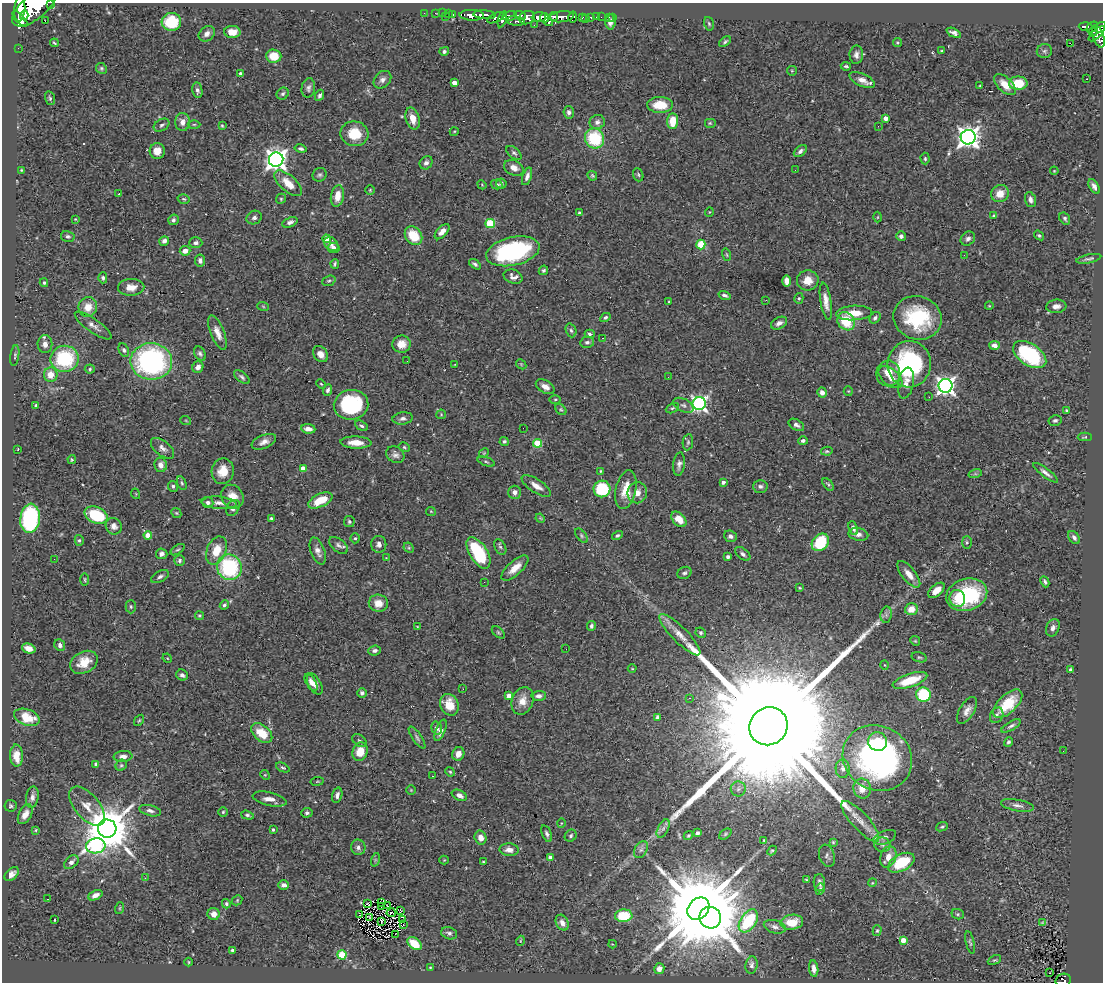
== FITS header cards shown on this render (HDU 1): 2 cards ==
NAXIS1  =                 1101
NAXIS2  =                  980

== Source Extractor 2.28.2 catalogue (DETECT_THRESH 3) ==
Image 1101 x 980 px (HDU 1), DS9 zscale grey, 1 PNG px = 1 image px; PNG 1105 x 984 px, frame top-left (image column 1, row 980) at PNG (2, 3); each listed source drawn as its Kron ellipse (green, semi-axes under 4 px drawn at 4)
Background 0.707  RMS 0.028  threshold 0.0844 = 3 sigma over >= 5 px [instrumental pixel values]
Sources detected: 464; all 464 listed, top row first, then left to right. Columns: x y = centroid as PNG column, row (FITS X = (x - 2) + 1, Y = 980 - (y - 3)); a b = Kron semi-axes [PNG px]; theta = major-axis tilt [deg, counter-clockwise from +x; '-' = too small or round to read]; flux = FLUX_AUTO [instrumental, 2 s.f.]
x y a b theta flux
51 5 3 3 - 80
34 7 27 12 39 5400
20 9 12 5 85 2400
424 13 2 2 - 10
435 13 2 2 - 7
442 13 2 2 - 8.9
448 14 3 2 - 10
453 15 4 3 - 48
472 15 12 5 -2 1400
485 15 11 3 -3 1100
24 16 4 4 - 1000
510 16 7 4 11 380
520 16 6 4 -17 340
553 16 5 3 - 350
446 17 2 2 - 33
539 17 7 5 4 1300
562 17 12 5 6 1100
573 17 5 4 - 220
591 17 3 3 - 30
596 17 2 2 - 5.1
601 17 2 2 - 7.9
609 17 3 2 - 3.4
613 17 3 2 - 4
496 18 9 4 26 450
527 18 8 6 22 850
544 18 5 4 - 750
582 18 3 3 - 56
20 19 10 4 -46 770
502 19 8 4 73 470
586 19 2 2 - 7.4
45 21 2 2 - 1.7
516 21 9 4 -7 250
171 22 10 9 - 69
549 22 4 4 - 180
610 22 7 5 -88 8.9
709 24 7 5 -72 3.2
534 25 3 2 - 3.3
1086 26 7 4 -2 170
1092 27 6 4 43 190
1101 27 6 3 41 210
1093 31 5 3 - 110
232 32 8 6 -2 18
954 33 8 4 -27 8
207 34 9 7 43 8.4
1097 34 10 3 42 370
1099 37 11 5 -73 430
725 42 7 3 38 3.2
54 43 4 2 - 2.1
897 43 4 4 - 3.1
1070 43 2 2 - 280
18 48 2 2 - 5.6
444 51 5 4 - 5
942 51 3 2 - 2
1044 51 7 7 - 4.7
856 55 9 6 87 8.7
274 56 7 6 - 34
846 66 5 3 - 3.2
101 68 6 5 - 3
792 71 5 5 - 2
240 73 4 3 - 2.9
1087 79 2 2 - 1
382 80 10 7 46 9.2
862 80 14 6 -25 16
454 83 4 4 - 17
1018 83 9 6 1 48
980 85 2 2 - 1.5
1005 85 13 7 -42 26
308 88 10 6 79 6.4
197 90 8 5 -81 6.1
283 94 6 5 - 4.3
319 95 6 4 63 4.5
50 98 7 5 -75 3.5
660 105 13 8 -1 40
569 112 6 5 - 6.4
413 118 11 6 -75 20
886 118 4 3 - 19
673 121 8 5 86 36
183 122 9 7 -88 12
597 122 8 7 - 6.9
710 123 6 5 - 2.7
194 124 6 4 0 2.8
162 125 8 5 31 4.9
222 126 3 2 - 2
878 126 2 2 - 1.4
454 132 5 3 - 1.6
354 134 14 12 -7 47
968 137 7 7 - 1400
594 139 10 9 - 110
301 149 6 4 -12 4.1
157 151 8 7 - 21
800 151 7 5 40 6
514 153 9 5 -40 4.7
925 159 6 4 -88 3.4
276 160 7 7 - 1300
426 163 7 6 - 6.6
514 168 10 7 -25 13
21 170 3 2 - 1.5
795 170 2 2 - 1.6
1054 171 4 3 - 1.4
320 175 7 6 - 4.3
638 175 7 5 -70 3.1
527 176 9 4 71 8
592 176 5 4 - 2.7
288 183 17 8 -41 29
497 184 6 5 - 4.5
501 184 5 5 - 4.1
482 185 5 4 - 1.9
1094 186 8 4 -60 7.6
370 190 5 5 - 2.2
119 194 3 3 - 32
1000 194 9 8 - 22
337 196 11 6 80 22
184 199 6 4 -15 3.2
281 199 5 4 - 2.4
1030 200 8 5 -72 6.8
709 212 5 3 - 1.4
579 213 3 3 - 3.3
994 216 4 3 - 3.3
878 217 5 3 - 1.5
254 218 8 6 27 6.1
1065 218 6 5 - 4
75 219 4 4 - 1.6
173 220 5 5 - 6
290 222 8 4 22 7.7
490 224 5 4 - 84
442 232 9 5 46 15
1039 235 5 4 - 2.8
68 236 7 5 -13 4.4
413 236 10 8 -51 49
901 236 5 4 - 5.8
327 239 4 4 - 46
968 239 8 6 42 7.2
164 241 5 4 - 8.3
196 243 6 5 - 6.3
331 244 8 6 -44 7.9
701 244 5 4 - 66
334 248 6 5 - 8.7
185 251 5 4 - 12
513 251 27 14 13 240
727 255 6 4 -73 2.5
964 255 3 2 - 1.7
1089 259 13 4 12 5
200 261 6 5 - 7
335 264 5 3 - 2.8
475 264 7 4 -36 4.4
543 270 5 4 - 3.7
513 277 9 7 -17 10
103 278 5 4 - 4.1
808 280 11 10 - 24
329 281 7 5 20 3.4
787 281 6 4 -89 14
44 283 4 3 - 2.5
131 287 13 8 2 19
724 295 6 4 -17 4.4
799 298 5 4 - 3.2
766 300 2 2 - 1.6
826 301 19 5 -81 16
669 302 3 3 - 2
263 306 6 3 -20 2.2
989 306 4 3 - 1.5
1056 306 10 6 5 10
88 307 10 9 - 25
854 313 18 7 3 29
605 317 5 4 - 3.9
875 318 6 5 - 5
918 318 24 21 -17 140
846 321 10 8 -51 61
779 323 9 5 28 8.9
93 326 22 6 -35 12
571 330 7 5 -70 4.1
217 333 18 6 -68 17
590 334 5 3 - 4.1
603 338 2 2 - 0.97
587 342 7 5 11 4.9
45 344 9 7 -89 11
401 344 9 8 - 20
994 345 5 4 - 10
124 350 7 5 -64 4.7
200 354 8 5 -60 4.7
321 354 9 7 -50 16
1030 355 18 10 -33 190
15 356 10 4 82 3.4
65 359 14 13 - 130
151 361 21 18 -3 390
407 361 2 2 - 2
455 364 4 2 - 1.2
521 364 6 4 -45 2.5
909 364 23 21 86 250
198 367 6 5 - 10
90 369 5 4 - 2.8
888 373 13 12 - 29
51 375 7 7 - 23
242 377 9 5 -39 4.7
668 377 3 2 - 2.6
890 377 14 8 -40 22
906 383 16 7 79 16
321 384 5 3 - 2
946 386 7 7 - 920
545 387 10 6 -30 13
328 390 6 4 66 5.3
848 391 5 4 - 1.8
822 393 5 4 - 9.6
929 397 3 2 - 2.5
555 399 5 3 - 2.3
699 404 6 6 - 560
36 405 3 3 - 2.3
351 405 17 15 8 170
683 405 11 6 -27 7.2
672 408 7 4 27 3.5
561 409 6 4 -48 2.7
1067 410 3 3 - 3.2
441 414 5 4 - 2
403 418 10 6 8 7.5
1055 420 6 5 - 4
186 421 5 3 - 1.8
796 425 8 5 -29 6.2
361 426 7 4 -30 4.7
523 428 2 2 - 1.1
308 429 7 4 -7 11
1085 437 7 3 1 2.3
504 441 4 4 - 3
803 441 5 4 - 6.5
264 442 13 6 22 12
356 442 15 6 -3 24
688 442 8 5 81 3.9
537 443 4 4 - 79
404 447 6 4 -28 2.8
162 448 14 7 -39 10
18 449 3 2 - 1.8
827 451 5 4 - 3.4
484 453 5 4 - 1.8
395 455 10 8 -33 8.2
72 460 4 3 - 2.2
486 462 9 3 -19 3.1
679 464 12 6 83 7.2
161 465 7 6 - 11
303 469 4 4 - 30
223 471 13 11 78 29
601 471 4 4 - 2.2
1045 473 15 4 -37 8.2
975 474 7 4 17 2.9
723 482 4 3 - 7
182 483 7 4 -69 3
828 484 7 4 -51 2.9
173 486 5 5 - 3.7
536 486 17 6 -33 16
760 486 7 6 - 6.5
602 489 8 8 - 85
626 490 19 10 77 35
515 492 6 6 - 9
637 493 10 9 - 16
136 494 5 3 - 1.8
232 497 12 10 -55 25
320 500 13 6 25 38
208 503 5 5 - 5.8
219 503 18 6 -6 12
233 508 9 6 58 8.5
431 511 5 4 - 1.8
176 513 5 4 - 2.4
96 515 12 8 -22 110
30 518 15 9 83 240
271 518 3 3 - 2.9
540 518 5 4 - 1.8
679 519 9 6 -47 23
349 522 5 5 - 3.4
114 526 8 7 - 9.5
853 528 7 4 -66 7.8
858 534 10 6 -10 9.3
148 535 4 4 - 24
581 536 8 4 -50 3.3
617 536 5 4 - 3.4
730 536 6 5 - 5.8
1074 537 7 5 -54 6.8
355 538 5 4 - 2.8
79 540 5 4 - 3
820 542 10 7 46 88
967 542 6 5 - 2.9
379 544 8 7 - 8.5
338 545 11 6 -38 6.9
500 547 8 5 -62 4.5
409 548 6 4 -45 3
178 550 8 3 34 2.6
216 551 15 9 67 36
318 551 14 7 -70 11
478 553 17 8 -58 120
162 554 6 5 - 6.6
743 554 9 5 -39 5.4
728 557 4 3 - 6
386 558 3 3 - 1.3
54 559 2 2 - 2.1
180 560 5 5 - 4
229 567 13 12 - 170
515 568 17 7 42 23
684 573 7 5 28 4.6
909 574 16 6 -52 18
160 577 9 5 28 6.2
85 580 6 3 -89 2.1
484 582 3 2 - 2
1045 582 6 3 -65 3.8
799 588 3 2 - 1.9
936 590 10 5 41 19
967 595 21 15 17 160
957 598 8 7 - 19
378 603 9 8 - 20
224 605 5 4 - 3.6
131 607 7 5 -88 3.3
911 609 6 6 - 25
886 615 8 5 80 5.3
199 616 4 4 - 2.4
591 626 5 4 - 4
417 627 3 2 - 1.7
1053 628 9 6 65 7.6
498 632 7 4 -41 3
701 633 5 5 - 3.4
680 635 28 7 -45 26
915 641 5 4 - 2.1
60 645 6 5 - 7
29 648 7 5 -17 14
566 649 2 2 - 4.3
375 651 6 5 - 5.1
919 657 8 5 -16 3.1
167 658 5 4 - 1.8
84 662 14 10 28 32
885 665 4 3 - 1.5
632 669 4 3 - 1.5
1070 669 4 4 - 2.9
182 675 6 5 - 6.1
910 680 18 6 18 49
311 683 10 5 -59 7.9
315 684 11 6 -60 12
463 689 2 2 - 1.6
362 693 5 4 - 5.9
923 695 7 7 - 140
509 696 4 4 - 19
539 696 7 5 3 7.6
690 698 3 2 - 1.3
522 701 14 10 69 21
1008 704 18 9 44 67
449 705 11 9 -64 35
967 710 15 7 59 13
997 715 8 6 63 6.7
27 717 13 8 -19 43
657 717 4 3 - 3.3
139 720 6 4 53 2.4
768 726 19 18 - 190000
1011 726 11 4 30 5.4
437 728 7 5 -73 11
441 730 11 4 68 9.2
262 733 12 7 -41 43
417 738 13 4 -55 4.7
360 741 8 5 -38 5.2
878 742 10 9 - 34
1008 742 5 4 - 3.9
1063 751 3 2 - 1.9
360 752 9 7 73 34
458 754 7 6 - 13
16 756 11 6 -87 28
123 756 9 5 4 9.8
877 758 35 32 -29 570
96 764 4 3 - 4.2
121 765 6 5 - 2.9
283 768 7 4 -26 3.4
843 769 9 7 -87 8.6
450 772 5 4 - 2.5
265 775 5 4 - 1.9
432 776 3 2 - 2.9
317 781 7 3 9 1.8
738 789 7 7 - 6.8
862 789 10 9 - 22
411 790 5 5 - 2.2
337 795 8 5 75 7.7
459 795 8 5 -25 9.1
32 797 11 6 81 8.4
269 799 17 6 -14 16
1017 805 17 6 -10 9.4
11 806 6 6 - 3.6
87 806 23 12 -50 27
150 811 11 5 -14 7.1
223 812 5 4 - 2.4
307 813 6 4 6 4.3
25 814 11 6 62 15
247 815 6 3 -17 4.1
860 821 26 8 -47 29
561 823 4 3 - 1.5
942 827 6 4 20 2.9
107 829 9 9 - 9500
663 829 10 5 63 6
36 830 3 2 - 1.8
273 830 3 3 - 3.2
697 833 4 4 - 4.9
547 834 9 4 -69 5
725 834 7 4 37 2.9
571 836 6 5 - 4.1
688 836 5 4 - 2.7
885 837 12 6 23 7.7
481 838 7 6 - 13
764 840 3 3 - 2.2
833 842 3 3 - 2
882 845 8 7 - 7.3
96 846 10 7 9 280
358 847 8 7 - 6.6
509 850 10 6 -4 12
641 850 9 6 62 6.2
772 850 5 4 - 2.4
827 856 11 7 -71 6.1
550 857 4 3 - 14
888 857 11 7 70 20
375 860 7 4 72 2.9
444 860 4 4 - 1.6
71 862 8 5 42 7.4
483 862 3 3 - 1.9
901 863 14 8 28 94
12 874 8 5 43 9.4
145 878 3 2 - 2
807 880 3 2 - 2
819 883 8 5 -87 6.3
872 883 4 3 - 1.7
284 885 5 4 - 8.9
820 889 5 4 - 4.7
95 895 7 4 24 11
48 899 3 2 - 22
237 900 6 4 48 2.3
382 902 3 2 - 1.4
226 904 5 4 - 4
368 904 3 3 - 2.7
382 906 3 2 - 0.77
387 906 3 2 - 1.8
120 908 6 4 71 1.9
698 909 12 10 47 38000
401 911 4 2 - 2
391 913 5 2 - 0.25
214 914 6 6 - 13
360 914 2 2 - 0.74
958 914 6 5 - 2.9
624 916 8 6 5 70
369 917 4 2 - 1.8
710 918 11 10 - 7900
54 920 3 2 - 2
403 920 3 2 - 3.6
382 921 2 2 - 1.4
748 921 13 7 56 150
792 922 11 7 7 36
1042 922 3 2 - 1.9
562 923 8 6 -62 12
403 924 3 2 - 1.4
775 927 11 6 -15 8.1
877 931 5 4 - 2.7
449 933 8 6 -16 5.3
395 934 2 2 - 1.5
903 940 4 4 - 35
520 941 5 3 - 1.6
970 942 11 3 -77 3.5
414 944 8 5 -38 41
612 944 4 3 - 2.6
233 950 3 3 - 5.3
342 955 4 4 - 92
994 960 7 4 25 2.6
189 962 4 3 - 1.7
752 965 9 6 82 7.1
430 967 4 2 - 1.4
659 969 5 5 - 9.1
814 969 8 4 -83 12
1050 973 2 2 - 2
1063 980 8 6 21 160
At the frame edge (FLAGS 8, measured only in part): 4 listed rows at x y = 51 5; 34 7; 1101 27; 1063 980